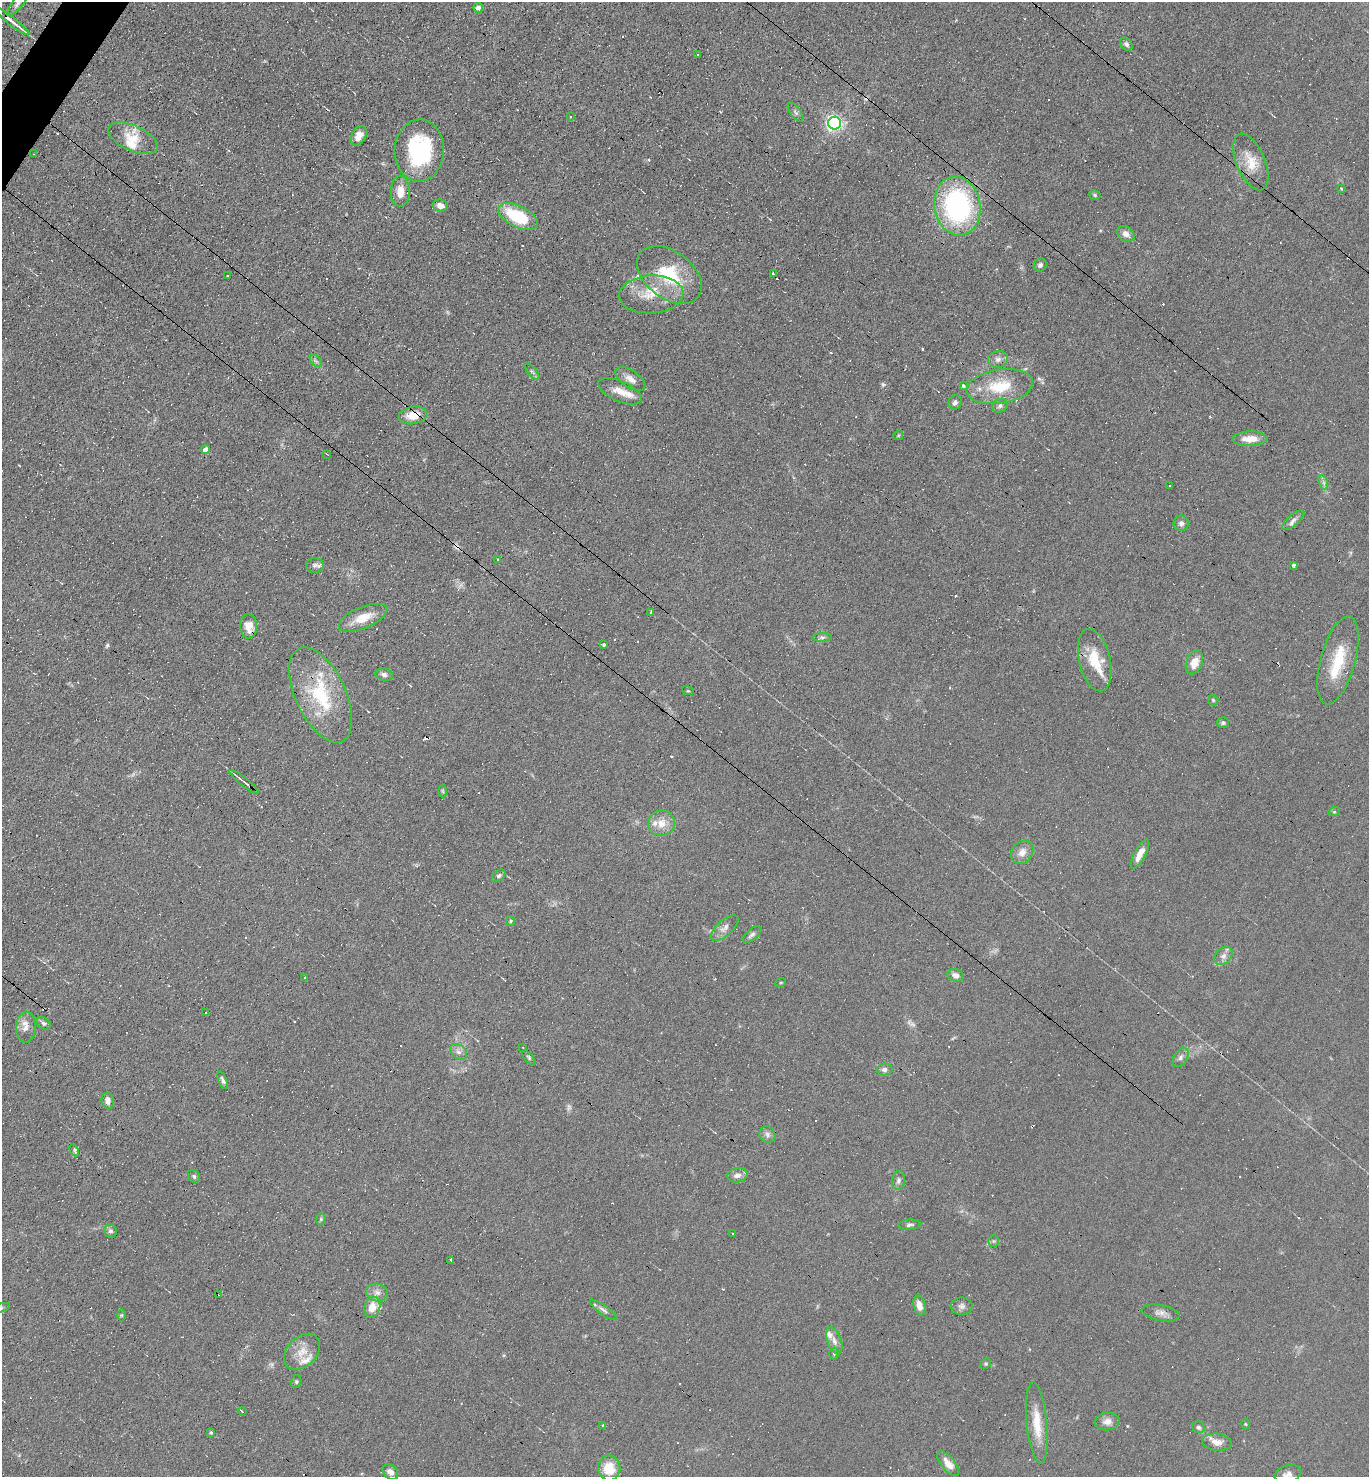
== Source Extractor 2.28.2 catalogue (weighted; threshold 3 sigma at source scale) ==
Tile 11 of 4 x 4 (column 3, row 3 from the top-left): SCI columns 2882-4248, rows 1476-2950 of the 5904 x 5899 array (HDU 1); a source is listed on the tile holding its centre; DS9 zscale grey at full resolution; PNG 1371 x 1479 px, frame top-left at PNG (2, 2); each listed source drawn as its Kron ellipse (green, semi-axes under 4 px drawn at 4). Shown black and unused: <1% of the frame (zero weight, under 4 of 8 exposures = <1% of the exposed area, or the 3 px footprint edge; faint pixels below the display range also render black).
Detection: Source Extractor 2.28.2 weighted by HDU 2 'WHT'; one run over the whole footprint, this tile lists its part. Background 0.0782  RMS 0.0066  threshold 0.0268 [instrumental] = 3 sigma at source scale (4.09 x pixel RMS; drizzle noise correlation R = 1.36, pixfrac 0.8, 0.05/0.05 arcsec/px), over >= 5 px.
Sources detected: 202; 4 too faint to see at this stretch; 68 cosmic-ray / hot-pixel residue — neither listed nor drawn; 10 inside a brighter listed object's ellipse — not listed separately; the other 120 listed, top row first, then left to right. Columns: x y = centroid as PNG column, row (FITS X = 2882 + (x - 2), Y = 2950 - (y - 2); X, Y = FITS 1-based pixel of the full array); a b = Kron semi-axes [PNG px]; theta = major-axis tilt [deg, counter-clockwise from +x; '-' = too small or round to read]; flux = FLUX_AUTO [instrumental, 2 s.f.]
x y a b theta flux
18 3 15 5 53 2.5
478 8 5 4 - 2.3
11 21 22 2 -38 5.8
1126 44 7 5 -50 1.4
697 55 3 3 - 2.9
795 112 11 5 -54 1.5
570 116 4 3 - 0.87
835 123 6 6 - 200
359 136 10 7 62 5.1
133 138 27 12 -24 12
419 151 31 24 87 60
33 154 3 2 - 0.35
1251 162 30 14 -67 13
1341 188 3 3 - 2.9
400 191 15 9 89 7.2
1095 195 6 4 -18 0.84
440 205 7 6 - 4.3
957 206 29 23 -81 110
518 217 22 10 -26 34
1126 234 9 7 -35 3.9
1040 265 7 6 - 1.9
774 273 4 3 - 3.4
669 275 36 23 -37 33
228 276 3 2 - 1.3
651 294 32 19 3 18
998 359 10 8 13 3
316 361 7 4 -44 1.3
532 371 10 3 -50 1
630 379 17 8 -33 4.5
963 385 3 3 - 4.9
1000 386 33 17 9 23
620 391 23 10 -24 7.9
955 402 7 6 - 1.7
1000 406 8 6 31 1.9
413 415 14 8 11 11
898 435 5 4 - 0.74
1250 439 18 7 1 7.4
205 450 5 4 - 3.7
327 454 3 2 - 0.32
1323 482 7 4 -71 1.5
1169 485 2 2 - 0.51
1293 520 14 5 41 2.6
1181 523 8 7 - 2.2
498 559 3 2 - 1.3
315 565 9 7 5 2.1
1294 565 4 3 - 2
651 613 3 3 - 89
363 618 26 10 23 12
249 626 12 8 -88 7.5
822 637 10 4 1 1.6
604 645 3 3 - 0.97
1095 660 32 15 -77 17
1338 660 45 17 75 25
1194 662 12 8 69 7.4
384 675 9 6 -13 2.2
688 691 6 3 -17 0.61
321 695 51 25 -65 45
1213 700 5 5 - 0.82
1223 723 6 5 - 1.2
244 782 18 3 -38 2.7
443 791 6 4 -88 0.76
1334 812 6 3 18 0.61
661 823 13 12 - 7.6
1022 852 12 10 50 4.9
1140 854 16 5 62 6.2
499 876 8 5 41 1.5
510 921 5 4 - 0.8
725 928 17 7 41 3.7
752 935 11 5 39 1.8
1223 956 10 8 44 3.1
956 975 8 6 -17 2.7
305 977 4 2 - 0.72
781 982 5 3 - 0.54
206 1013 3 3 - 5.6
44 1023 8 5 -39 1.4
26 1027 15 10 87 4.9
523 1047 3 2 - 1.1
458 1052 9 6 -38 2.5
1181 1057 10 6 59 2.1
529 1058 9 4 -50 1
885 1069 8 6 2 2
223 1080 9 3 -67 1.5
108 1101 8 6 -81 3.6
767 1134 9 7 -52 2
74 1150 6 4 -62 0.95
737 1175 10 7 9 3.3
194 1176 7 5 -56 1.3
898 1180 9 6 82 2
321 1219 5 5 - 0.89
909 1225 11 5 5 1.7
110 1231 7 6 - 1.8
732 1233 3 2 - 0.79
994 1241 6 5 - 0.94
451 1260 3 3 - 20
377 1293 11 9 -13 3.7
218 1295 3 3 - 2.6
919 1305 10 6 -75 5.2
962 1306 11 8 0 2.5
372 1307 10 8 74 8.2
2 1308 8 3 17 1
603 1310 16 4 -36 2.3
1161 1313 19 8 -10 3.8
121 1315 6 4 88 0.68
834 1341 14 7 -70 3.8
302 1352 21 14 45 10
834 1353 6 5 - 0.92
986 1364 6 5 - 0.89
296 1382 6 5 - 0.96
242 1411 4 2 - 0.59
1107 1422 12 8 6 3.8
1037 1423 41 10 -85 15
1245 1424 5 3 - 0.54
603 1426 3 2 - 1.2
1198 1427 6 5 - 1.8
211 1433 4 3 - 0.89
1217 1442 15 8 -7 5.1
948 1463 15 7 -50 6.4
609 1468 12 11 - 13
390 1472 9 6 -47 3.3
1288 1474 14 8 15 4.2
Overlapping masked pixels (flux is a lower limit): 4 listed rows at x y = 11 21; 413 415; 249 626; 321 695
Isophote crosses this tile's border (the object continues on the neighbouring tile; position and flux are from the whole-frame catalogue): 3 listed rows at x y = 18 3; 2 1308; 1288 1474
Unlisted compact peaks at least as high as the median listed source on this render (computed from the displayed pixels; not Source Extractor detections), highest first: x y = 107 645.